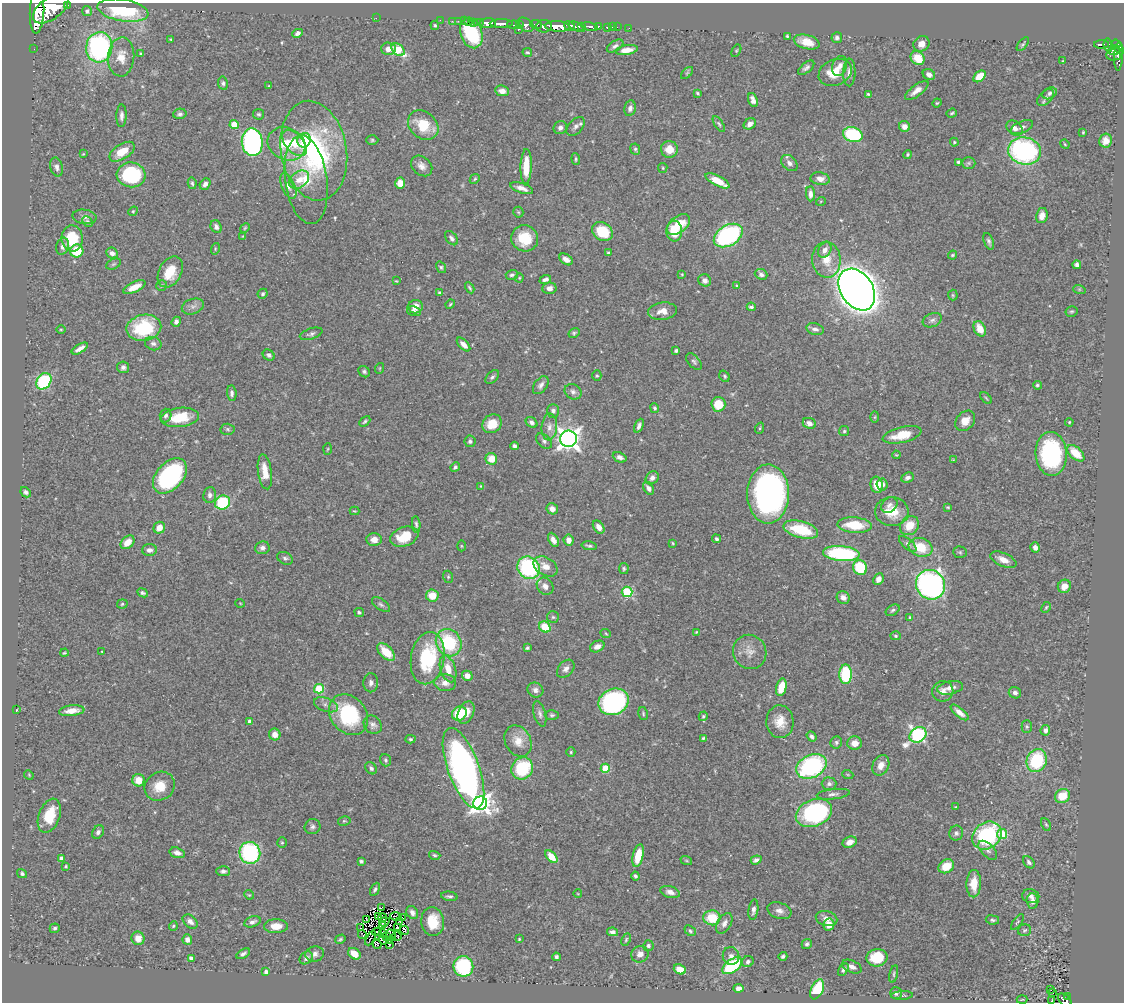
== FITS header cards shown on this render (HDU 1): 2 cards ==
NAXIS1  =                 1122
NAXIS2  =                 1000

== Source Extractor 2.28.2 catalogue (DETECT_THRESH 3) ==
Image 1122 x 1000 px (HDU 1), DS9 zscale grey, 1 PNG px = 1 image px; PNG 1126 x 1004 px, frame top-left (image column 1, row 1000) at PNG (2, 3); each listed source drawn as its Kron ellipse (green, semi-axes under 4 px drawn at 4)
Background 0.457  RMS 0.02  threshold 0.0614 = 3 sigma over >= 5 px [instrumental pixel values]
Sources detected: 479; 2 with non-positive FLUX_AUTO (blend fragments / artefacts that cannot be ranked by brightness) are neither listed nor drawn; the other 477 listed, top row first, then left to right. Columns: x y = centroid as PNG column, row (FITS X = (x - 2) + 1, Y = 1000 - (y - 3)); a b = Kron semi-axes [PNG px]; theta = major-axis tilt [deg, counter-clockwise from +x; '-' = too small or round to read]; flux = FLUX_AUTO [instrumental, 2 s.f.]
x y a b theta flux
67 5 3 2 - 48
51 8 20 11 37 3400
123 10 26 11 -9 93
37 11 22 7 88 2300
87 11 5 4 - 2.8
376 18 2 2 - 76
440 20 2 2 - 7.9
452 21 2 2 - 5.4
458 21 2 2 - 10
464 21 2 2 - 13
469 22 2 2 - 8.9
474 23 3 2 - 17
477 23 3 2 - 21
480 23 3 2 - 17
488 23 8 5 1 860
501 24 11 3 0 740
519 24 4 3 - 77
536 24 6 3 -9 210
435 25 4 3 - 1.8
514 25 6 4 -6 200
526 25 9 6 -33 480
544 26 8 6 5 550
557 26 12 5 -3 1500
569 26 6 3 -31 320
582 26 4 3 - 200
598 26 3 3 - 100
577 27 9 4 -24 550
590 27 8 3 -10 200
607 27 4 3 - 51
612 27 2 2 - 6.3
617 27 2 2 - 7.4
629 28 2 2 - 4.5
518 29 3 3 - 63
298 33 5 4 - 4.3
471 33 15 11 -72 120
787 36 4 3 - 2.2
837 38 5 5 - 4.4
171 39 4 3 - 1.3
807 42 13 7 -15 19
921 44 8 7 - 10
1023 44 8 3 51 2.1
1101 44 7 3 0 100
1108 45 6 4 -80 120
615 46 9 5 31 4.3
99 47 15 13 82 240
1118 47 8 4 -58 410
34 49 2 2 - 6.6
388 49 7 6 - 9.4
398 50 7 5 -40 70
627 50 11 5 9 14
1114 50 6 4 20 140
736 51 6 4 59 1.6
527 52 5 3 - 1.9
141 54 3 3 - 2.6
1114 54 8 6 14 180
1118 56 14 4 88 130
121 57 19 13 87 22
918 58 7 6 - 26
1063 61 3 2 - 1.2
840 66 10 7 68 8.6
806 68 9 5 39 4.4
835 72 17 13 23 31
849 72 14 6 89 7.4
687 73 7 4 45 2.2
929 74 6 5 - 7
979 76 7 5 41 28
223 83 6 5 - 2.9
269 86 3 3 - 1.4
917 90 14 5 37 9.9
502 91 7 5 -9 8.6
697 93 4 2 - 1.6
1050 93 7 5 27 3.8
868 94 3 3 - 1.6
1046 97 10 6 45 5.2
753 100 7 4 -70 7.6
937 103 5 4 - 1.4
630 108 8 5 79 5
952 113 5 4 - 2
180 114 6 5 - 3.4
259 114 5 5 - 2.4
121 116 11 5 89 5.8
719 124 9 4 -57 2.5
750 124 6 5 - 7.2
234 125 4 4 - 34
423 125 17 13 -40 43
576 126 11 6 48 6.1
904 126 6 5 - 8.5
1022 127 12 5 24 5
560 128 7 6 - 5.5
1014 128 9 6 -40 7.3
1083 132 3 2 - 1.4
853 135 10 7 -16 110
304 140 7 6 - 33
372 140 6 5 - 2.3
1106 141 7 6 - 12
252 142 14 10 -84 300
954 142 4 4 - 1.7
294 143 16 9 -48 22
286 144 19 16 -27 43
1065 144 5 4 - 1.4
635 149 6 4 -65 2.3
669 149 8 8 - 19
314 151 50 33 -80 260
1025 151 16 13 -14 230
122 152 14 7 32 26
83 154 4 3 - 1.1
908 155 4 4 - 1.6
576 159 6 3 -85 1.9
958 162 3 3 - 2.4
789 163 9 6 -43 6.3
968 163 7 6 - 2.9
422 166 12 9 -42 9.1
57 167 10 6 -76 5.5
526 167 17 5 88 32
663 168 5 4 - 1.7
131 175 14 12 -7 130
475 179 5 4 - 1.9
820 179 9 6 -10 8.8
299 180 11 8 34 14
306 180 45 21 -82 62
717 181 13 5 -27 27
192 183 6 4 -79 2.6
400 183 6 5 - 19
205 184 6 5 - 5.8
288 186 14 6 -65 7.3
522 188 12 5 -18 8.7
810 194 7 4 -87 7.2
821 201 5 3 - 1.1
133 211 5 4 - 1.6
518 212 5 5 - 1.8
1042 216 8 5 78 11
85 217 12 7 -9 6.5
88 222 6 4 -47 3
678 225 13 8 39 33
216 227 7 5 -62 5
245 228 5 4 - 1.6
602 231 11 9 -32 50
674 231 10 8 -86 43
728 235 15 10 30 230
243 236 4 2 - 0.93
72 238 13 10 -88 47
451 238 8 5 -51 3.7
525 238 13 13 - 43
989 241 9 4 -69 3.9
63 246 9 6 73 5.5
215 249 6 3 74 1.6
825 250 8 6 58 8.5
77 251 6 6 - 47
608 252 3 2 - 1.5
112 253 6 5 - 6.1
953 255 5 3 - 1.9
566 259 7 5 -36 7.6
826 260 18 14 -86 25
113 264 8 5 27 2.4
1077 265 4 4 - 4.2
441 267 6 4 -56 2.2
170 272 16 11 62 32
682 274 4 3 - 1.3
761 274 6 5 - 4.6
512 275 6 5 - 3.3
519 278 4 4 - 1.4
545 279 6 3 21 4.2
705 280 6 6 - 5.9
396 281 3 2 - 1.1
162 285 6 5 - 2.1
737 286 4 3 - 2.5
134 287 12 5 26 15
470 288 6 3 -60 2.2
549 288 7 6 - 7.9
1079 289 6 4 -18 1.9
857 290 23 16 -56 2400
439 293 3 3 - 2
263 294 5 4 - 2.8
953 295 5 5 - 1.8
450 304 5 3 - 1.5
193 306 11 7 18 6.5
416 307 7 7 - 12
751 307 4 3 - 2.4
414 311 7 5 -15 6.8
662 311 14 8 6 14
1071 311 6 5 - 2.2
932 320 10 6 22 4.9
176 322 5 4 - 4.7
144 328 17 13 10 85
61 329 5 3 - 1.3
815 329 9 5 -14 5.2
980 329 8 5 -63 21
574 333 6 4 34 2.5
311 334 12 5 17 4.1
153 344 8 6 -16 4.2
463 344 8 4 -46 7.1
80 349 9 4 31 7.4
676 350 4 3 - 2.6
269 355 6 5 - 3.6
694 361 10 5 -49 3.4
123 367 6 6 - 3.9
380 368 5 3 - 1.3
364 372 6 5 - 3
597 376 5 4 - 1.9
725 376 6 5 - 2.3
492 377 8 5 45 3.3
44 381 9 7 54 100
541 385 10 6 53 5.6
1037 385 4 3 - 2.2
573 392 9 7 -33 5.2
232 393 8 5 -86 4
986 398 7 4 -46 1.9
718 404 7 7 - 32
655 408 5 4 - 2.4
553 411 7 6 - 3.6
166 415 7 5 72 3.9
180 417 19 9 7 44
875 417 6 4 88 1.6
365 421 6 4 44 2.3
965 421 11 8 47 13
532 422 6 5 - 4.5
1069 422 4 3 - 1.4
809 423 7 5 -25 6.5
492 424 10 8 36 25
639 426 7 4 65 4.9
549 427 13 8 85 9.1
760 428 6 3 71 1.4
228 429 7 5 -3 2.7
844 431 5 5 - 2.2
902 435 20 7 13 31
568 439 8 8 - 980
470 441 6 5 - 3.8
544 441 9 6 -43 4.2
515 446 4 3 - 3.9
328 449 6 4 87 1.4
1076 453 10 6 -42 29
1051 454 22 15 -86 170
896 455 4 3 - 1.3
620 457 7 5 -23 5.4
491 459 6 6 - 21
953 460 3 3 - 1.1
455 467 5 4 - 3
265 472 17 7 -82 22
170 476 20 13 48 210
652 478 7 6 - 6.2
908 478 6 4 24 4.8
877 485 8 6 -79 22
882 485 6 5 - 6.9
481 486 4 4 - 1.3
648 488 7 4 -56 5.5
26 492 6 4 -48 3.8
768 494 29 21 90 450
210 495 8 6 84 5.3
223 503 8 7 - 82
889 505 9 7 43 5.5
948 507 3 3 - 1.5
552 509 6 5 - 7.5
354 511 5 4 - 1.3
892 512 17 14 -4 29
416 524 8 4 -84 2.8
855 525 17 7 -4 47
909 525 10 8 48 24
599 527 7 5 -55 9.2
159 528 6 5 - 14
801 530 18 8 -15 62
404 537 14 9 19 32
717 539 5 4 - 2.8
374 540 7 6 - 11
553 540 7 4 -62 8
568 540 6 5 - 10
127 542 8 5 44 15
673 543 3 3 - 1.4
908 544 11 5 -42 3.9
461 546 5 3 - 1.3
589 546 8 3 -11 2.8
921 547 12 9 -19 36
1035 547 5 5 - 6.7
262 548 7 6 - 4.8
149 550 7 6 - 5.6
960 552 7 5 -3 2.3
841 554 18 7 -6 160
285 558 8 6 -26 3.4
1003 560 14 6 -23 13
545 566 13 9 -30 14
529 568 12 10 -43 150
624 568 5 4 - 2.4
860 568 7 6 - 59
448 577 6 5 - 2.3
878 579 6 5 - 7.7
931 585 15 14 - 390
545 586 9 7 -50 8.7
1064 586 7 6 - 13
627 592 5 5 - 110
143 593 6 4 -25 2.6
432 596 6 6 - 24
843 597 7 6 - 6.5
240 603 5 3 - 1
122 604 5 4 - 2
381 604 10 5 -36 3.9
1046 607 6 4 62 1.6
893 610 7 5 32 2.8
359 612 5 4 - 2.8
553 617 6 6 - 2.6
910 617 4 3 - 1.4
545 627 6 5 - 38
696 632 4 3 - 1.2
606 634 5 3 - 1.2
896 636 5 4 - 1.9
449 643 14 12 -59 89
597 646 7 5 27 6.8
527 648 3 3 - 2.1
102 652 3 2 - 0.98
386 652 11 6 -45 32
750 652 17 16 - 17
64 653 4 3 - 1.5
428 658 26 16 81 110
448 669 14 7 -72 19
566 669 10 7 46 6.2
846 674 10 6 90 100
467 676 5 5 - 11
371 683 9 7 87 5.6
445 683 11 8 -6 8.8
781 687 9 5 75 27
950 688 13 6 11 9.5
319 689 5 5 - 61
535 690 8 7 - 6
943 691 10 10 - 9.2
1015 693 6 5 - 4.3
614 702 15 13 24 280
326 705 12 6 -19 7.3
16 710 3 2 - 0.77
72 711 13 5 6 14
466 712 12 7 66 16
959 712 11 4 -40 8.4
459 713 8 7 - 44
540 714 13 6 -75 5.4
643 714 6 4 -73 2.2
349 715 22 18 -50 110
552 715 7 5 -1 2.6
703 716 5 4 - 2
250 721 4 4 - 5
780 722 16 13 -87 20
373 725 10 8 -49 5.7
1027 727 6 5 - 2.3
1045 730 5 4 - 7.4
275 734 6 5 - 10
918 735 9 7 36 290
811 736 6 4 -52 3.8
703 738 4 3 - 2
410 739 5 4 - 2.1
518 741 16 13 -63 19
836 742 6 5 - 3.4
855 743 7 7 - 14
571 752 4 4 - 1.7
386 760 6 5 - 3.2
1037 760 12 9 67 86
881 765 10 8 64 11
811 766 16 11 27 200
371 768 6 5 - 3.4
463 768 42 15 -70 640
522 768 11 10 - 84
605 768 4 4 - 43
29 775 5 4 - 1.3
848 775 5 3 - 1.4
139 780 6 6 - 16
829 784 7 6 - 4
160 786 16 14 36 27
833 794 16 5 6 5.7
1062 796 8 7 - 28
480 803 7 6 - 670
956 807 3 3 - 1.1
814 813 19 13 23 220
49 816 18 10 70 36
344 821 6 4 11 2
1046 824 7 4 -62 1.9
312 827 8 7 - 4.7
98 832 7 5 55 4.8
956 833 7 7 - 4.1
1002 834 5 5 - 56
987 835 16 13 39 140
850 842 7 5 24 10
282 843 5 4 - 1.8
988 850 12 6 -46 5.5
177 853 8 5 -17 6.2
250 853 11 10 - 160
435 855 6 4 -16 2.4
638 856 12 5 77 32
551 857 7 4 -46 25
61 858 4 4 - 4.7
686 860 6 3 -19 1.7
756 860 5 4 - 4.1
361 861 4 3 - 2.6
1029 862 7 5 -48 4
66 866 3 3 - 1.4
946 866 8 6 30 25
223 871 7 5 -3 3.8
22 874 5 4 - 3
635 876 4 3 - 2.8
974 884 13 7 88 24
375 889 7 4 64 3
670 892 10 5 -16 7
578 894 4 2 - 0.97
249 895 5 4 - 1.5
449 896 8 4 -8 3.3
1031 896 8 7 - 5.7
1032 901 7 6 - 7.2
381 907 4 2 - 1.6
753 910 10 5 82 5.4
779 911 12 8 -18 7.9
412 912 7 5 -57 5.5
379 917 2 2 - 0.75
396 917 6 2 -19 0.78
382 918 4 2 - 1.5
402 918 4 2 - 0.62
712 918 8 7 - 39
827 918 11 7 -14 11
367 919 3 2 - 0.73
992 920 7 4 -6 2.7
190 922 8 5 -40 6.7
252 922 8 5 20 5.2
384 922 5 2 - 0.35
399 922 3 2 - 1.6
433 922 14 11 -84 37
1017 922 9 3 53 2
724 923 11 7 59 7.3
829 925 6 5 - 13
173 926 5 4 - 1.6
276 926 12 7 1 16
383 926 3 2 - 0.59
55 928 5 4 - 2.6
361 928 2 2 - 0.97
397 928 4 3 - 0.33
405 930 5 2 - 1.9
1024 930 6 5 - 2.5
690 931 6 4 -40 2.7
377 932 5 3 - 3.7
612 932 6 4 -12 4.7
362 934 4 2 - 2.5
382 934 2 2 - 0.072
391 935 6 2 -61 0.52
397 936 4 2 - 0.3
386 937 4 2 - 1.6
138 938 7 6 - 13
371 938 8 2 62 0.98
187 939 5 5 - 8.2
340 939 5 3 - 2.1
519 939 4 4 - 1.4
383 940 5 2 - 2.6
390 940 3 2 - 1.2
626 940 6 4 65 1.9
377 944 5 3 - 2.7
807 944 5 5 - 3.1
389 945 3 3 - 2.4
648 946 5 5 - 3.8
243 954 7 4 31 3.9
315 954 9 7 12 6
354 954 7 5 -38 16
640 954 9 8 - 7.7
731 956 9 8 - 6.3
783 956 4 3 - 2.8
556 957 4 3 - 2.7
191 958 4 3 - 5.4
306 958 7 5 40 5
877 958 10 9 - 41
748 962 6 5 - 3.9
463 966 10 10 - 100
732 966 11 6 36 120
852 967 10 6 -25 6.7
680 969 6 4 -21 18
843 970 7 4 59 3.4
266 972 4 3 - 3.4
894 974 9 3 78 2.2
738 988 5 4 - 7.1
817 989 10 6 65 72
1051 990 2 2 - 0.65
896 993 6 6 - 3.9
1053 993 3 2 - 1.6
902 995 11 3 2 2.5
1067 996 2 2 - 6.7
1022 999 5 3 - 1.1
1065 1000 8 5 -43 140
1051 1001 3 2 - 1.2
At the frame edge (FLAGS 8, measured only in part): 2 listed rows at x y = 1065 1000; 1051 1001
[2 non-positive-flux detections neither listed nor drawn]